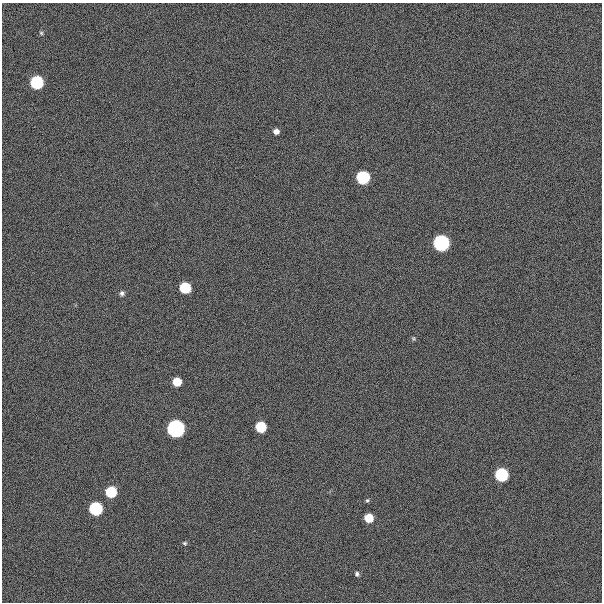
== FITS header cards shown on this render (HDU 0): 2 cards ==
NAXIS1  =                  600
NAXIS2  =                  600

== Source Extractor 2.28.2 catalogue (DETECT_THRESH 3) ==
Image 600 x 600 px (HDU 0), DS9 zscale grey, 1 PNG px = 1 image px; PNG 604 x 604 px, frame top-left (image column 1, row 600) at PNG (2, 3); no overlay
Background 300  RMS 19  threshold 57.9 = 3 sigma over >= 5 px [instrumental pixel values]
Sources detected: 18; all 18 listed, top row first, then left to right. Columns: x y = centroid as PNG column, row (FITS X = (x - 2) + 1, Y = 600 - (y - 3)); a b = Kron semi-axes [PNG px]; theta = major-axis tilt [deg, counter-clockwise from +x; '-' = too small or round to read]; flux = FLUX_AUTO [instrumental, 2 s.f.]
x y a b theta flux
41 33 5 4 - 1.6e+03
37 82 7 7 - 2.2e+05
276 131 6 5 - 6.5e+03
363 177 7 7 - 2.2e+05
441 243 7 7 - 6.6e+05
185 287 7 7 - 9.3e+04
122 293 6 6 - 3.5e+03
413 338 5 5 - 1.7e+03
177 382 6 6 - 3.1e+04
261 427 7 7 - 7.8e+04
176 428 7 7 - 1.1e+06
501 475 7 7 - 2.2e+05
111 492 7 7 - 1.0e+05
367 500 6 4 88 1.9e+03
96 508 7 7 - 2.3e+05
369 518 6 6 - 3.2e+04
185 543 6 6 - 2.2e+03
357 574 6 5 - 2.9e+03